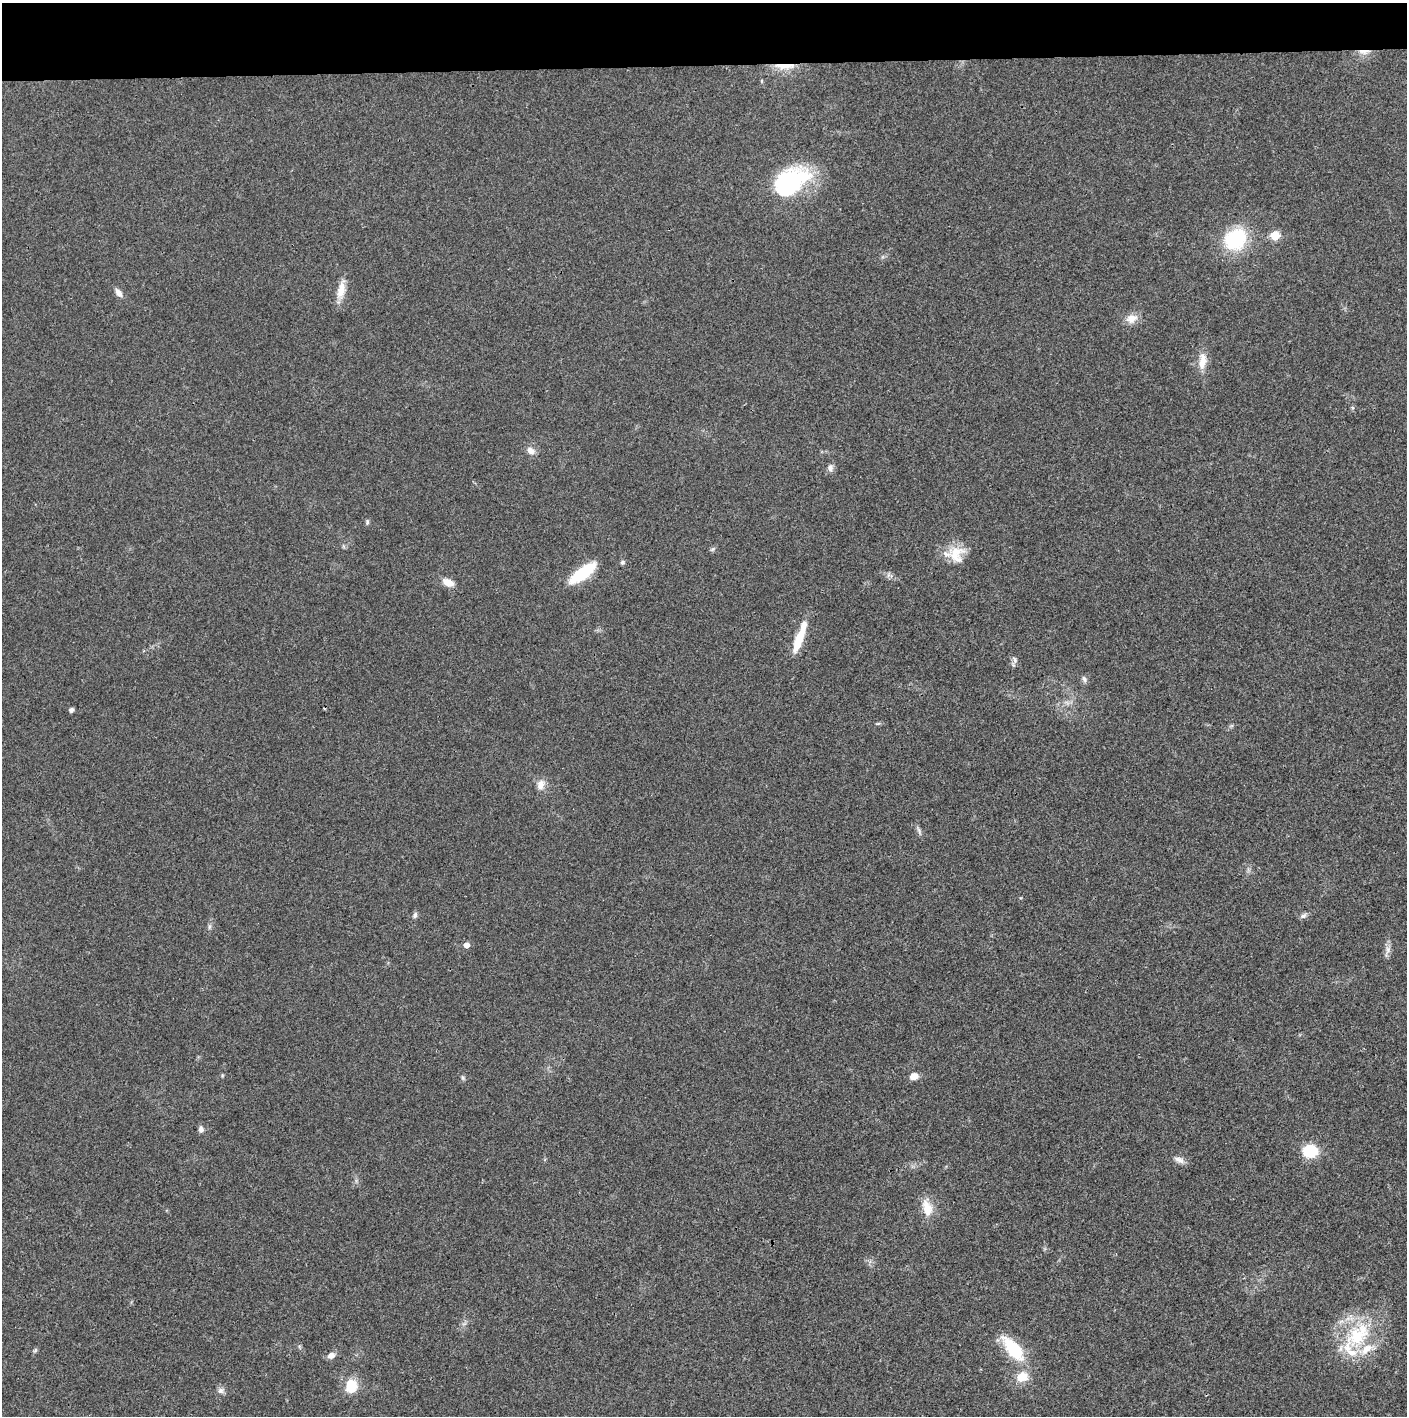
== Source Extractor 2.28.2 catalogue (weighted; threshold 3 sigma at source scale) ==
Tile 2 of 3 x 3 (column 2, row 1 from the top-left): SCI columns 1410-2814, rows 2830-4243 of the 4221 x 4243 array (HDU 1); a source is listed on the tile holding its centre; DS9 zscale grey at full resolution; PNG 1409 x 1418 px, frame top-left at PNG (2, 3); no overlay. Shown black and unused: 4% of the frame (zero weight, under 3 of 4 exposures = <1% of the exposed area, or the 3 px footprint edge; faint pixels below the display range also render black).
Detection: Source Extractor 2.28.2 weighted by HDU 2 'WHT'; one run over the whole footprint, this tile lists its part. Background 0.019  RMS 0.0051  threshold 0.0229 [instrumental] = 3 sigma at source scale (4.5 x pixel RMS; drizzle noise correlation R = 1.50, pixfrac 1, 0.05/0.05 arcsec/px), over >= 5 px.
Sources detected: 45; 1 inside a brighter object's white glare — not listed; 2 inside a brighter listed object's ellipse — not listed separately; the other 42 listed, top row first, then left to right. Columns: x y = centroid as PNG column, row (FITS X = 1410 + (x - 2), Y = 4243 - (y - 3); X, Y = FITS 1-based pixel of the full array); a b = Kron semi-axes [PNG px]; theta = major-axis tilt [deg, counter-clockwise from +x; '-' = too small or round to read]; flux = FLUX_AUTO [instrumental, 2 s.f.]
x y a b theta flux
1364 52 16 5 0 3.4
785 66 29 7 -1 8
788 182 51 26 25 51
1275 235 6 6 - 13
1235 239 25 21 45 35
341 290 24 9 77 6.8
119 293 12 6 -54 2.8
1131 318 15 11 21 5.2
1202 361 24 10 83 6.7
531 450 11 8 -43 3.1
830 468 9 7 75 2.2
367 522 8 5 82 0.91
713 549 7 4 71 0.82
956 554 23 22 - 12
622 562 6 6 - 0.97
583 573 30 10 36 25
448 582 14 8 -24 5
799 637 39 8 70 13
1015 660 10 5 -62 1.5
1084 679 9 5 -73 1.3
71 710 4 4 - 1.8
878 723 6 4 2 0.67
540 785 14 9 77 4
919 830 10 3 -69 1.1
415 915 7 5 70 1.5
1304 916 9 6 38 1.5
209 927 7 4 72 0.95
466 945 5 5 - 3
1388 950 11 6 80 2.4
914 1076 8 7 - 4.1
463 1078 7 5 -82 0.9
201 1129 8 6 -80 1.7
1310 1151 13 12 - 18
1179 1160 16 6 -21 2.8
927 1208 21 12 -73 8.6
1358 1335 43 26 47 37
1013 1349 27 12 -51 27
35 1350 8 3 45 0.75
331 1355 9 7 23 2.9
1022 1377 14 12 23 7.9
351 1386 17 13 82 11
221 1390 8 8 - 2
Overlapping masked pixels (flux is a lower limit): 2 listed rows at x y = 1364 52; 785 66